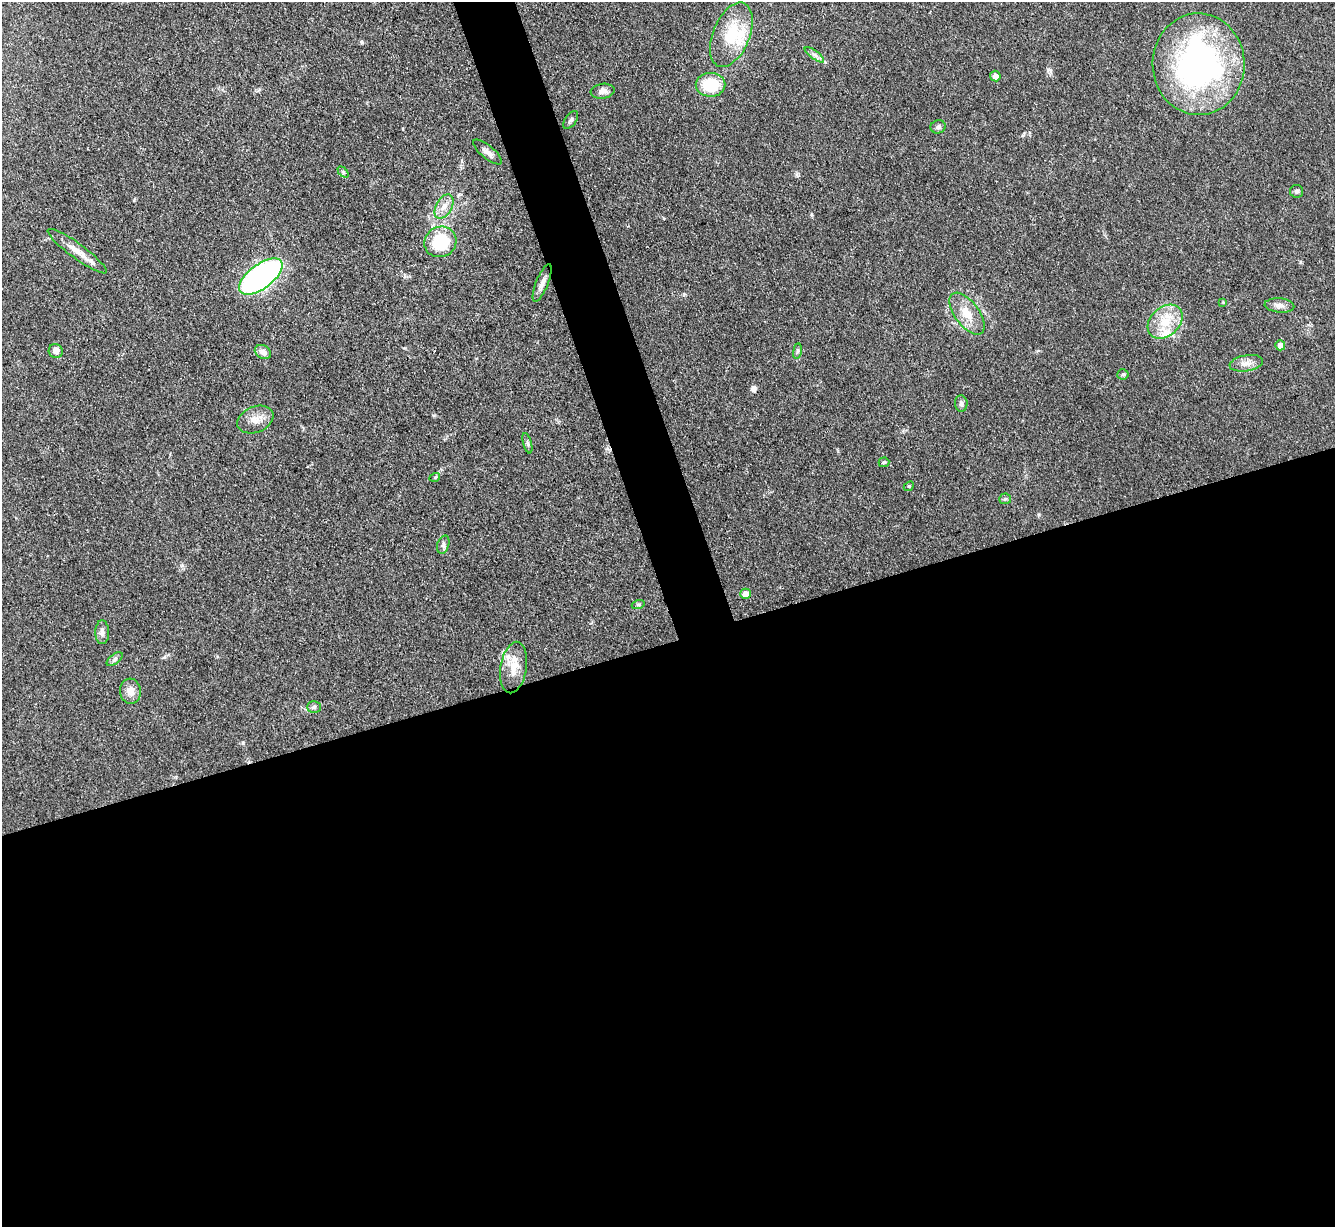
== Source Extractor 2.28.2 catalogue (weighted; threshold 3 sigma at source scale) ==
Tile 15 of 4 x 4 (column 3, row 4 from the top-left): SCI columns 2668-4000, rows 147-1371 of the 5333 x 5319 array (HDU 1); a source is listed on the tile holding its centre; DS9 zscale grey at full resolution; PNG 1337 x 1229 px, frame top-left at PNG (2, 2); each listed source drawn as its Kron ellipse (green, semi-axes under 4 px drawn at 4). Shown black and unused: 50% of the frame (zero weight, under 3 of 4 exposures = <1% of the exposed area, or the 3 px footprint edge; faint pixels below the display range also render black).
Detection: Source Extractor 2.28.2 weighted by HDU 2 'WHT'; one run over the whole footprint, this tile lists its part. Background 0.085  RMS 0.0061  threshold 0.0275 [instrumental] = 3 sigma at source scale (4.5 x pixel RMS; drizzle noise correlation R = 1.50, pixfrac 1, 0.05/0.05 arcsec/px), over >= 5 px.
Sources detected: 44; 1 cosmic-ray / hot-pixel residue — neither listed nor drawn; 2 inside a brighter listed object's ellipse — not listed separately; the other 41 listed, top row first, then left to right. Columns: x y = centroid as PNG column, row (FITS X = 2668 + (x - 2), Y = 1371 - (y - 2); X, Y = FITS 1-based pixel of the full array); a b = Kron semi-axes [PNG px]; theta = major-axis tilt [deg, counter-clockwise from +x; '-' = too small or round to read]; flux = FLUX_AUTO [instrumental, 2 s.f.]
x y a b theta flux
731 35 34 18 68 26
814 55 11 3 -35 1.6
1199 64 51 46 -88 180
995 76 5 5 - 3.9
711 85 15 12 0 21
603 91 12 7 8 3.2
571 120 10 5 55 1.5
938 127 8 6 14 2
487 152 18 6 -39 3.5
343 172 6 4 -46 0.98
1297 191 6 6 - 1.5
444 207 13 8 60 4.8
440 242 16 15 - 30
77 251 36 7 -36 8
261 277 25 12 36 170
542 283 20 6 68 3.8
1223 302 4 4 - 0.47
1279 305 15 7 -5 3.5
967 314 24 12 -53 11
1165 322 19 14 42 15
1280 345 5 5 - 3.6
56 351 7 7 - 3.7
797 351 8 4 82 1.2
263 352 8 6 -31 3.3
1246 363 17 8 9 4.8
1123 374 5 5 - 0.93
961 403 8 6 -84 1.7
255 420 19 13 22 7.2
527 443 10 3 -75 1.2
884 462 5 5 - 0.96
435 477 5 3 - 0.58
909 486 5 4 - 0.74
1005 499 6 5 - 1.1
443 545 9 6 72 1.9
746 594 5 5 - 6
638 605 6 4 18 0.92
102 632 12 7 90 2.9
115 659 9 5 36 1.7
514 668 26 13 80 11
130 691 13 10 -85 5.4
314 707 7 5 1 1.4
Unlisted compact peaks at least as high as the median listed source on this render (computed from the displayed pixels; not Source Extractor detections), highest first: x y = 362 43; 1023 135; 243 743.